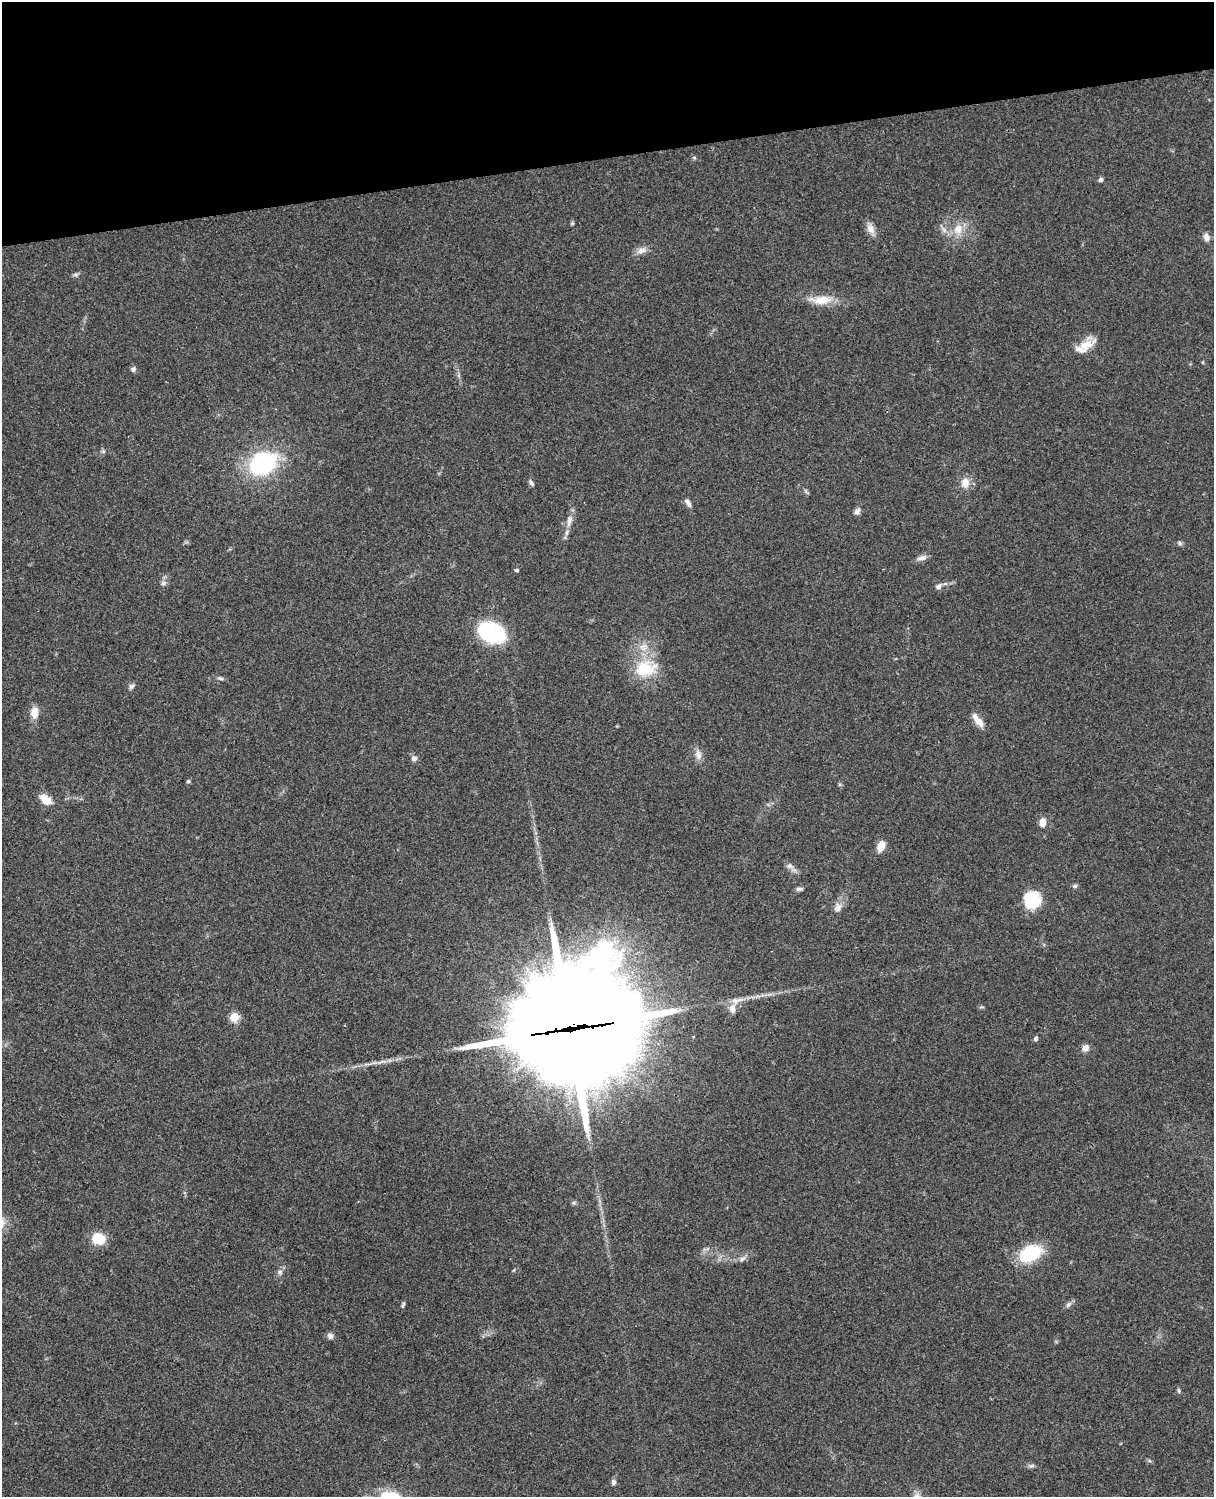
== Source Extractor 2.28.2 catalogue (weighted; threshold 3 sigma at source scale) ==
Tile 3 of 4 x 3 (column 3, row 1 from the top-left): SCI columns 2545-3756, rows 3268-4762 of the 5086 x 4926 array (HDU 1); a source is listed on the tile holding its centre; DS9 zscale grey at full resolution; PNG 1216 x 1499 px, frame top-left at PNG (2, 2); no overlay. Shown black and unused: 10% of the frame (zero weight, under 3 of 4 exposures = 6% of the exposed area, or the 3 px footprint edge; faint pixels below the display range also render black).
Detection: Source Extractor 2.28.2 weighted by HDU 2 'WHT'; one run over the whole footprint, this tile lists its part. Background 0.0877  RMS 0.0061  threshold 0.0274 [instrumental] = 3 sigma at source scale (4.5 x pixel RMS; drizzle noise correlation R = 1.50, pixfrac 1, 0.05/0.05 arcsec/px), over >= 5 px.
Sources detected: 61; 1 long thin detection or spike segment (spike, bleed or trail) — not listed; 3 inside a brighter listed object's ellipse — not listed separately; the other 57 listed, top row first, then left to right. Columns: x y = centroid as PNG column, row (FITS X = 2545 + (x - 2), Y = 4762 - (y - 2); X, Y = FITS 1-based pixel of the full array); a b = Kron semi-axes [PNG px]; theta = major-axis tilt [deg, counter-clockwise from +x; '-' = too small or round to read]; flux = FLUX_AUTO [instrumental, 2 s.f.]
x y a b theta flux
694 158 6 4 0 0.75
1101 180 5 5 - 1.6
572 223 5 5 - 0.77
870 229 15 10 -67 4.4
958 229 16 13 51 8.8
1206 237 10 8 -72 2.8
642 251 14 8 21 4.1
76 274 9 4 0 1.2
822 300 28 11 3 11
1086 345 20 12 21 9.4
133 369 7 6 - 1.6
103 451 6 4 0 0.95
263 463 25 18 27 70
531 483 8 5 -51 1.5
965 483 14 12 -87 5.9
687 501 9 7 -67 1.9
857 511 10 6 50 2.4
569 520 18 7 78 4.8
1180 543 7 5 -34 1.3
922 558 14 6 12 2.9
517 570 4 4 - 1.3
163 583 8 6 15 1.6
938 586 9 6 45 2.5
491 632 20 14 -22 77
646 669 33 22 10 23
220 678 9 4 -13 1.4
131 686 8 6 44 1.6
34 713 12 8 88 6.6
978 720 21 7 -52 5.6
698 755 15 8 -78 3.8
414 759 7 7 - 2.4
188 781 5 4 - 0.9
46 800 12 8 -38 9.1
1043 822 10 7 86 4.6
881 846 11 7 71 7.2
790 866 9 7 -26 2.4
1075 886 7 5 -13 1.2
799 889 9 4 5 1.6
1032 900 17 15 -72 27
838 907 14 10 67 4.1
732 1008 15 9 89 5.1
234 1017 5 5 - 27
570 1029 46 38 15 16000
1036 1038 6 5 - 1.2
1085 1048 9 7 33 3.3
374 1063 7 4 18 1.4
99 1239 13 10 -13 15
1030 1253 21 14 28 37
742 1259 9 6 38 2.1
280 1272 7 6 - 1.6
1068 1304 9 6 51 1.9
403 1305 10 3 65 1
330 1336 8 7 - 2.1
1179 1390 6 4 -70 0.97
1031 1466 8 5 7 1.4
613 1482 7 6 - 1.9
917 1496 10 9 - 3
Overlapping masked pixels (flux is a lower limit): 1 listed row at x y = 570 1029
Isophote crosses this tile's border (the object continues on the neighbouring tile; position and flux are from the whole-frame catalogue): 1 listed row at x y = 917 1496